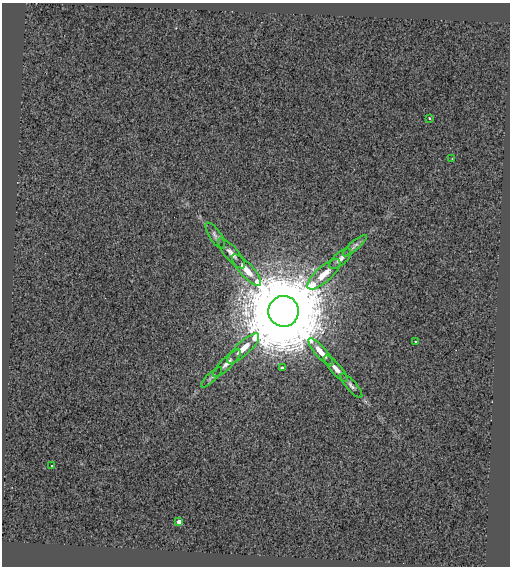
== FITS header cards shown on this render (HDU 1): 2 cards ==
NAXIS1  =                  508
NAXIS2  =                  564

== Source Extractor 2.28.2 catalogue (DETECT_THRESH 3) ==
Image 508 x 564 px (HDU 1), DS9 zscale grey, 1 PNG px = 1 image px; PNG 512 x 568 px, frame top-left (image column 1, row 564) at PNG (2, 3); each listed source drawn as its Kron ellipse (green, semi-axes under 4 px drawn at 4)
Background 0.0948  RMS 0.5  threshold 1.5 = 3 sigma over >= 5 px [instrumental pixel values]
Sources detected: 19; all 19 listed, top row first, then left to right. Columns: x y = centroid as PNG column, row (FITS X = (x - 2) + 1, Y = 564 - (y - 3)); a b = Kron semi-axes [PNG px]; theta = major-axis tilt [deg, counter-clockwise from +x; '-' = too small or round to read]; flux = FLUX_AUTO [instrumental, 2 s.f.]
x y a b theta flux
429 118 3 3 - 29
452 158 3 2 - 19
215 236 15 6 -57 140
355 246 15 4 41 110
231 253 19 6 -49 230
340 259 13 6 41 170
246 270 20 7 -49 520
324 274 21 7 42 520
284 311 15 15 - 800000
415 341 3 2 - 31
243 348 21 7 42 450
321 352 17 5 -48 420
227 363 18 5 45 200
282 368 3 3 - 38
336 368 17 5 -48 220
211 377 14 4 43 85
351 386 15 5 -49 130
52 466 2 2 - 36
179 522 4 4 - 260